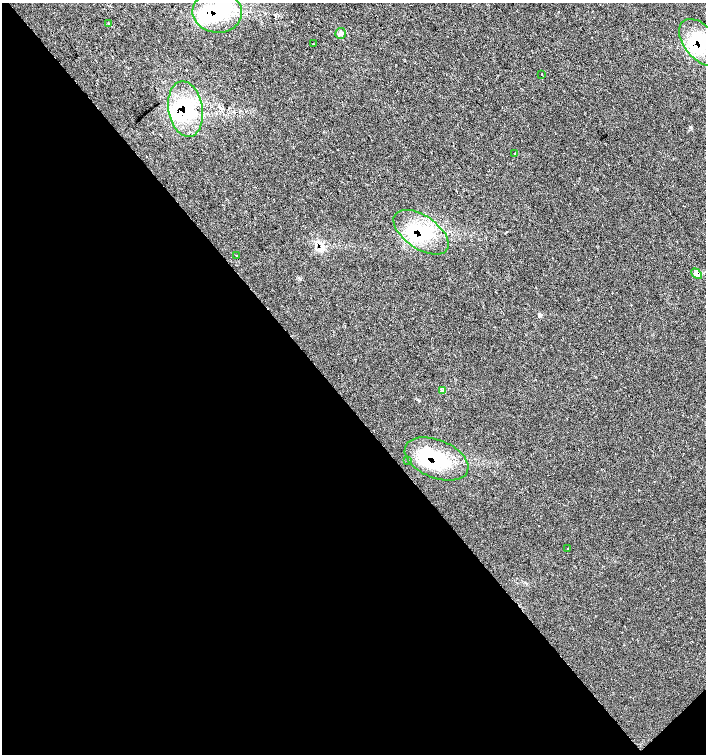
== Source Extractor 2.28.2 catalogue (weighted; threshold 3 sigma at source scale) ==
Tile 14 of 4 x 4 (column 2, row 4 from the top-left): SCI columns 1556-2962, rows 5-1508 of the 5987 x 6019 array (HDU 1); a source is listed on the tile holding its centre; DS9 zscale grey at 2 x 2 block average (1 PNG px = mean of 2 x 2 image px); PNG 708 x 756 px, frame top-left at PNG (2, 3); each listed source drawn as its Kron ellipse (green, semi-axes under 4 px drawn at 4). Shown black and unused: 47% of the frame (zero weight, under 2 of 3 exposures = <1% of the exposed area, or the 3 px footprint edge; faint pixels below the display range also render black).
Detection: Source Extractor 2.28.2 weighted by HDU 2 'WHT'; one run over the whole footprint, this tile lists its part. Background 0.0199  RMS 0.006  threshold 0.027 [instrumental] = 3 sigma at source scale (4.5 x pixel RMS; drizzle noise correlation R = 1.50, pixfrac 1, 0.0396/0.0396 arcsec/px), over >= 5 px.
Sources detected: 27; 4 inside a brighter object's white glare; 3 cosmic-ray / hot-pixel residue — neither listed nor drawn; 5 inside a brighter listed object's ellipse — not listed separately; the other 15 listed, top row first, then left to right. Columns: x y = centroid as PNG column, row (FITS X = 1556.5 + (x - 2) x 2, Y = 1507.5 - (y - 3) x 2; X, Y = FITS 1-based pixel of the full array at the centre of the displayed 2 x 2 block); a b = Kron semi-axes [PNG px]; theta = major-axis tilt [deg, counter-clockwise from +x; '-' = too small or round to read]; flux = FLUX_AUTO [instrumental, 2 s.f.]
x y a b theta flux
217 12 25 20 -6 88
109 23 4 2 - 1.2
340 33 5 5 - 3.5
701 43 28 16 -50 66
313 44 2 2 - 1.8
542 74 2 2 - 0.65
185 109 28 17 -80 88
515 154 3 3 - 1.1
421 232 31 16 -34 70
236 255 2 2 - 1.5
697 274 6 4 -47 5.2
442 391 4 2 - 1.9
437 459 33 19 -22 78
407 461 2 2 - 0.76
568 549 2 2 - 0.5
Overlapping masked pixels (flux is a lower limit): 6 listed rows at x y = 217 12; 701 43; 185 109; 421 232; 697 274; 437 459
Isophote crosses this tile's border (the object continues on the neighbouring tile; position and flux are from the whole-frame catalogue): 1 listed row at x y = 701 43
Diffuse or blended objects may show on this block-average render without a row.